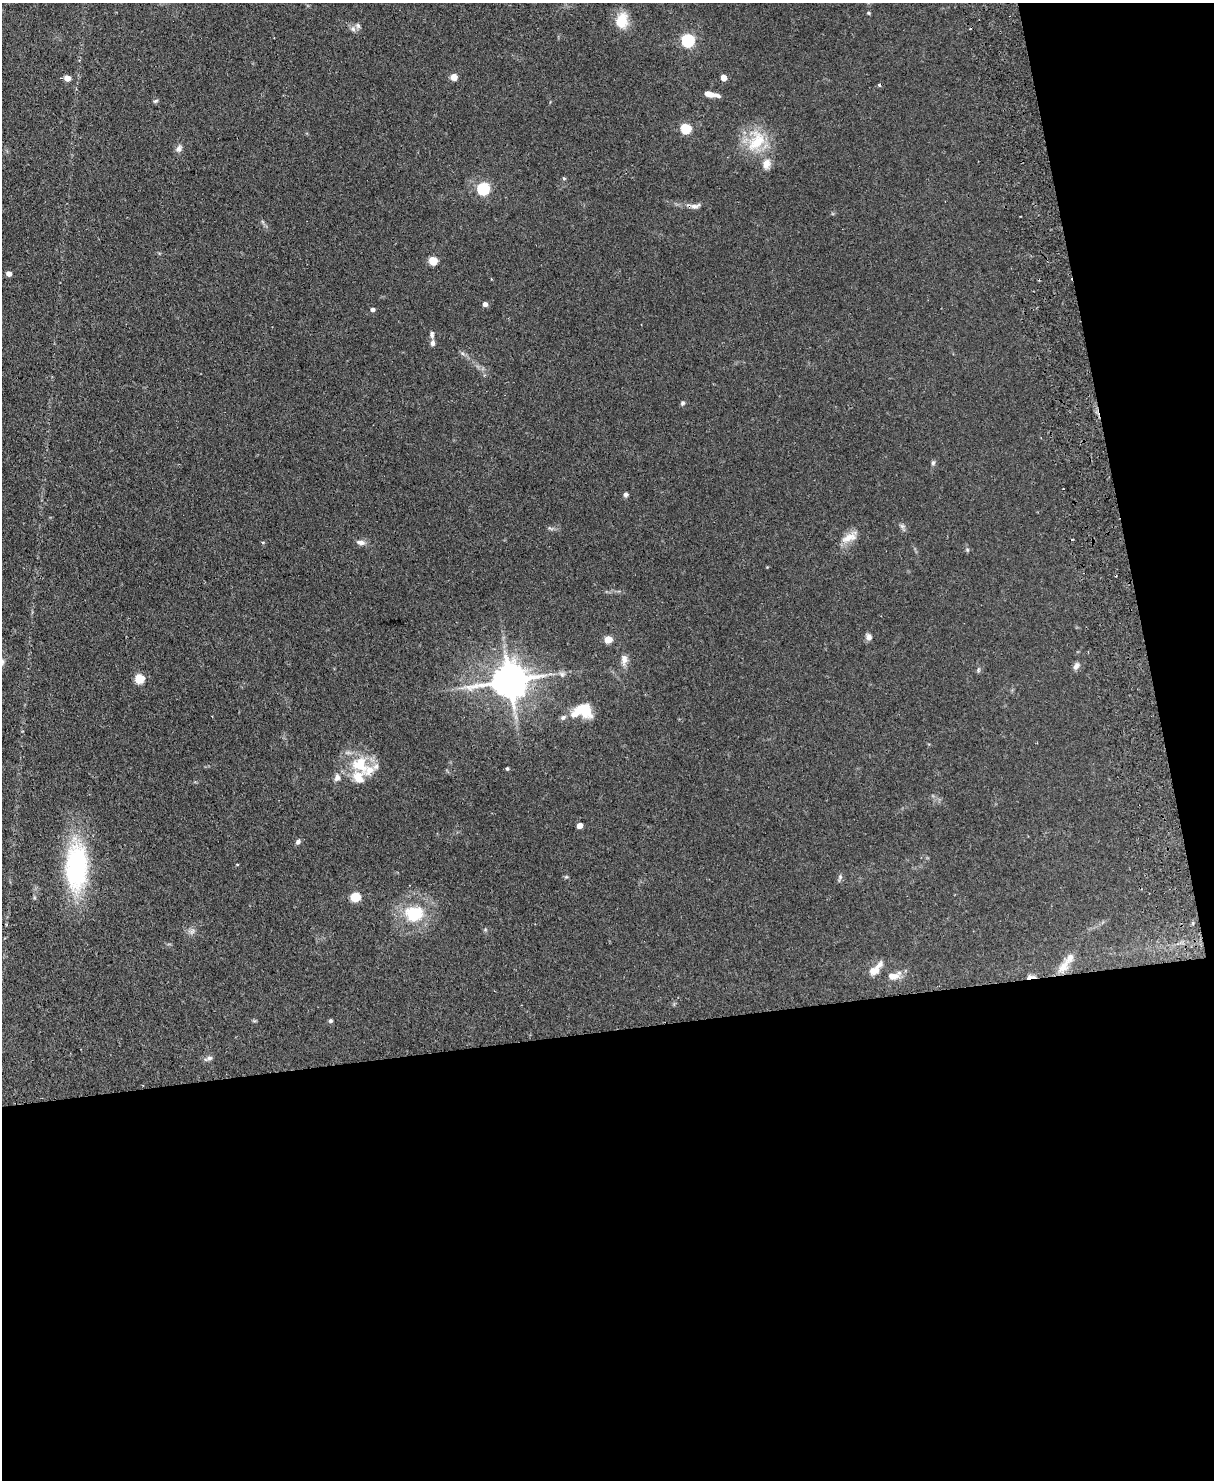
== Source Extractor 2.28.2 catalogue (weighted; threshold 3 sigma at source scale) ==
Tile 12 of 4 x 3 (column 4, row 3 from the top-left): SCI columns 3696-4907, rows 154-1631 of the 4965 x 4853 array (HDU 1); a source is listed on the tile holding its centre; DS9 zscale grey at full resolution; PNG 1216 x 1482 px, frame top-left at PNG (2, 3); no overlay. Shown black and unused: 36% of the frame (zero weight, under 2 of 3 exposures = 3% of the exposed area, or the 3 px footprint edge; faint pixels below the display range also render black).
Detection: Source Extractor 2.28.2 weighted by HDU 2 'WHT'; one run over the whole footprint, this tile lists its part. Background 0.14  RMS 0.0068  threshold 0.0305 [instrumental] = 3 sigma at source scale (4.5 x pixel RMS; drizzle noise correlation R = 1.50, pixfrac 1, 0.05/0.05 arcsec/px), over >= 5 px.
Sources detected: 67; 3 cosmic-ray / hot-pixel residue — not listed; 7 inside a brighter listed object's ellipse — not listed separately; the other 57 listed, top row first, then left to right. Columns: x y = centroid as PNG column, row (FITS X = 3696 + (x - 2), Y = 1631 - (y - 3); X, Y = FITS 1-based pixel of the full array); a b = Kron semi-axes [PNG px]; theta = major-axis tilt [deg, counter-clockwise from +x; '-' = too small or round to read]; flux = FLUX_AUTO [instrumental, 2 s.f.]
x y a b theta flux
868 13 5 4 - 0.78
622 20 19 14 75 13
353 29 8 6 -86 2.2
688 40 6 6 - 98
454 77 7 6 - 4.5
724 77 5 4 - 5.9
67 78 5 5 - 5.7
879 85 3 3 - 1.5
711 94 15 5 -11 6
155 101 7 4 26 1.1
686 128 6 5 - 39
756 141 33 20 58 23
179 149 10 7 61 2.6
766 164 15 10 75 5.2
564 178 6 4 -1 0.71
483 188 6 6 - 76
695 206 15 6 12 3.2
433 261 5 5 - 21
9 273 5 4 - 3.6
485 304 5 4 - 2.8
373 309 4 4 - 1.6
432 334 9 5 -89 1.7
433 343 8 6 -86 1.9
683 403 6 5 - 1.2
933 463 7 5 74 1.2
626 494 6 5 - 1.6
902 526 8 6 -21 1.6
849 537 24 10 26 7.5
263 542 5 3 - 0.65
361 542 12 6 -8 3
967 550 5 5 - 0.89
869 637 7 7 - 2.5
608 639 5 5 - 13
624 659 16 8 87 4.2
1076 666 10 7 64 2.4
978 670 6 4 72 0.94
562 674 8 6 -89 1.9
139 678 6 5 - 27
509 680 12 9 6 1600
583 709 20 14 -27 16
563 717 8 6 44 1.7
360 764 24 20 -37 23
507 768 4 3 - 0.85
337 777 10 8 81 3
580 825 5 4 - 4.5
298 842 7 6 - 1.6
76 867 46 22 87 92
840 877 6 5 - 1.3
355 897 6 5 - 29
414 914 22 18 7 26
192 931 9 4 37 1.7
1063 967 21 11 49 8.8
874 971 12 9 22 6.4
893 976 17 9 2 6.3
1030 977 12 5 5 2.7
330 1021 5 4 - 0.97
210 1058 8 6 2 1.8
Overlapping masked pixels (flux is a lower limit): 2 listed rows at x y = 695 206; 1030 977